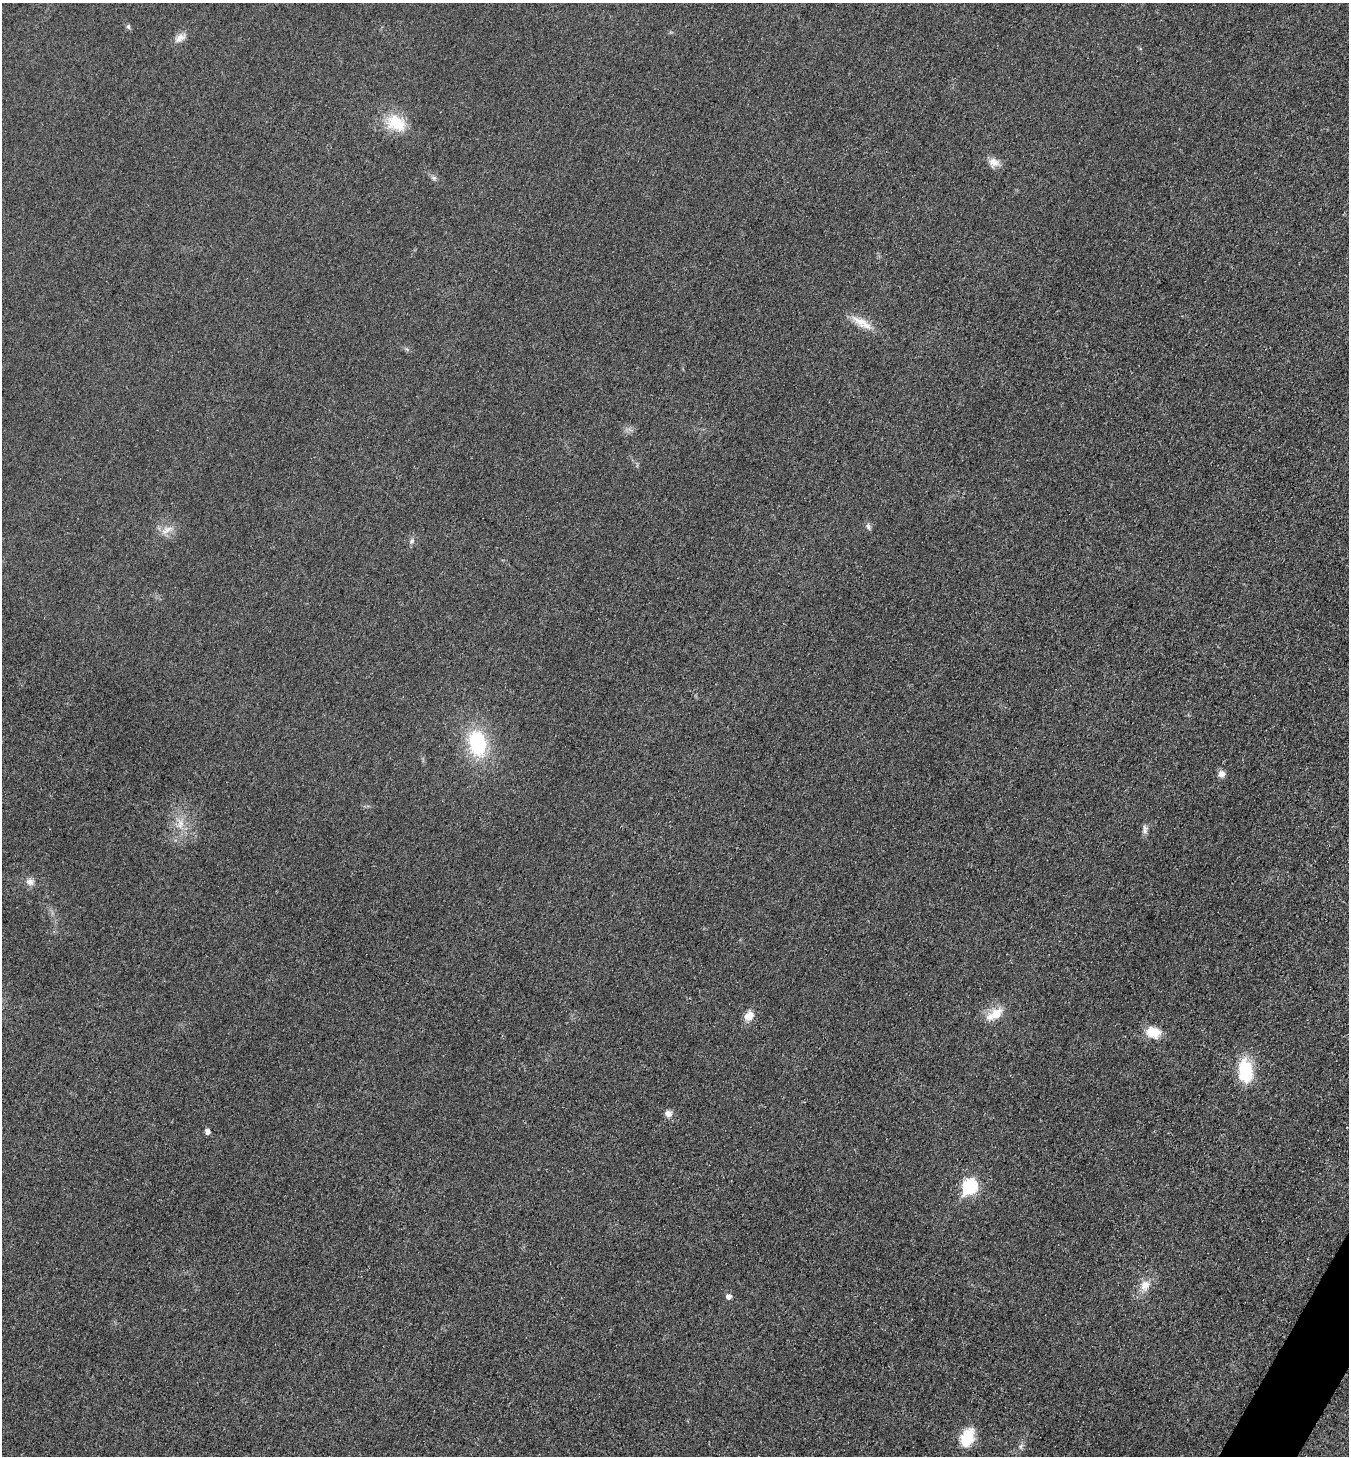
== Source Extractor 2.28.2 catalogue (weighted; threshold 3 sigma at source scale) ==
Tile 6 of 4 x 4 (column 2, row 2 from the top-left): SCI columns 1737-3083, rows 3108-4561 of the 6023 x 6034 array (HDU 1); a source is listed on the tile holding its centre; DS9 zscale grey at full resolution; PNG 1351 x 1458 px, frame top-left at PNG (2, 3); no overlay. Shown black and unused: <1% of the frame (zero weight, under 3 of 4 exposures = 2% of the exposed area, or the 3 px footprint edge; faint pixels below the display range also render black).
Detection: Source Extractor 2.28.2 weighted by HDU 2 'WHT'; one run over the whole footprint, this tile lists its part. Background 0.0262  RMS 0.0062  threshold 0.0281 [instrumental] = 3 sigma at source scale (4.5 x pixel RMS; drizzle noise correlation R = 1.50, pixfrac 1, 0.05/0.05 arcsec/px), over >= 5 px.
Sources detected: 24; all 24 listed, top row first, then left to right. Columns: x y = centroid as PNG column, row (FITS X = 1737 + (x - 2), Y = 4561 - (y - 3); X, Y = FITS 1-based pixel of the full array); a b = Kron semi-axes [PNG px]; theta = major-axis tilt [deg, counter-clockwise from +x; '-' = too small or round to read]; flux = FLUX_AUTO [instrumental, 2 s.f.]
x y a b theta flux
128 26 7 5 -87 1.2
180 38 17 9 34 4.4
396 123 26 19 -24 20
994 162 14 11 -23 4.9
434 178 6 6 - 1.4
862 322 31 10 -30 10
868 526 8 5 -79 1.8
166 530 18 9 27 5.7
412 541 8 6 44 1.7
477 743 30 19 -79 45
1221 774 6 6 - 4.6
181 823 12 7 -55 4.6
1145 831 12 6 53 2.3
30 882 11 9 -13 3.9
995 1014 25 12 33 11
749 1016 12 10 53 6.5
1153 1032 17 12 -12 11
1245 1071 27 16 -84 27
668 1114 9 8 - 3.4
207 1132 5 4 - 3.1
969 1186 8 7 - 79
1145 1285 14 11 58 7.3
728 1297 6 5 - 3
967 1438 22 15 68 16